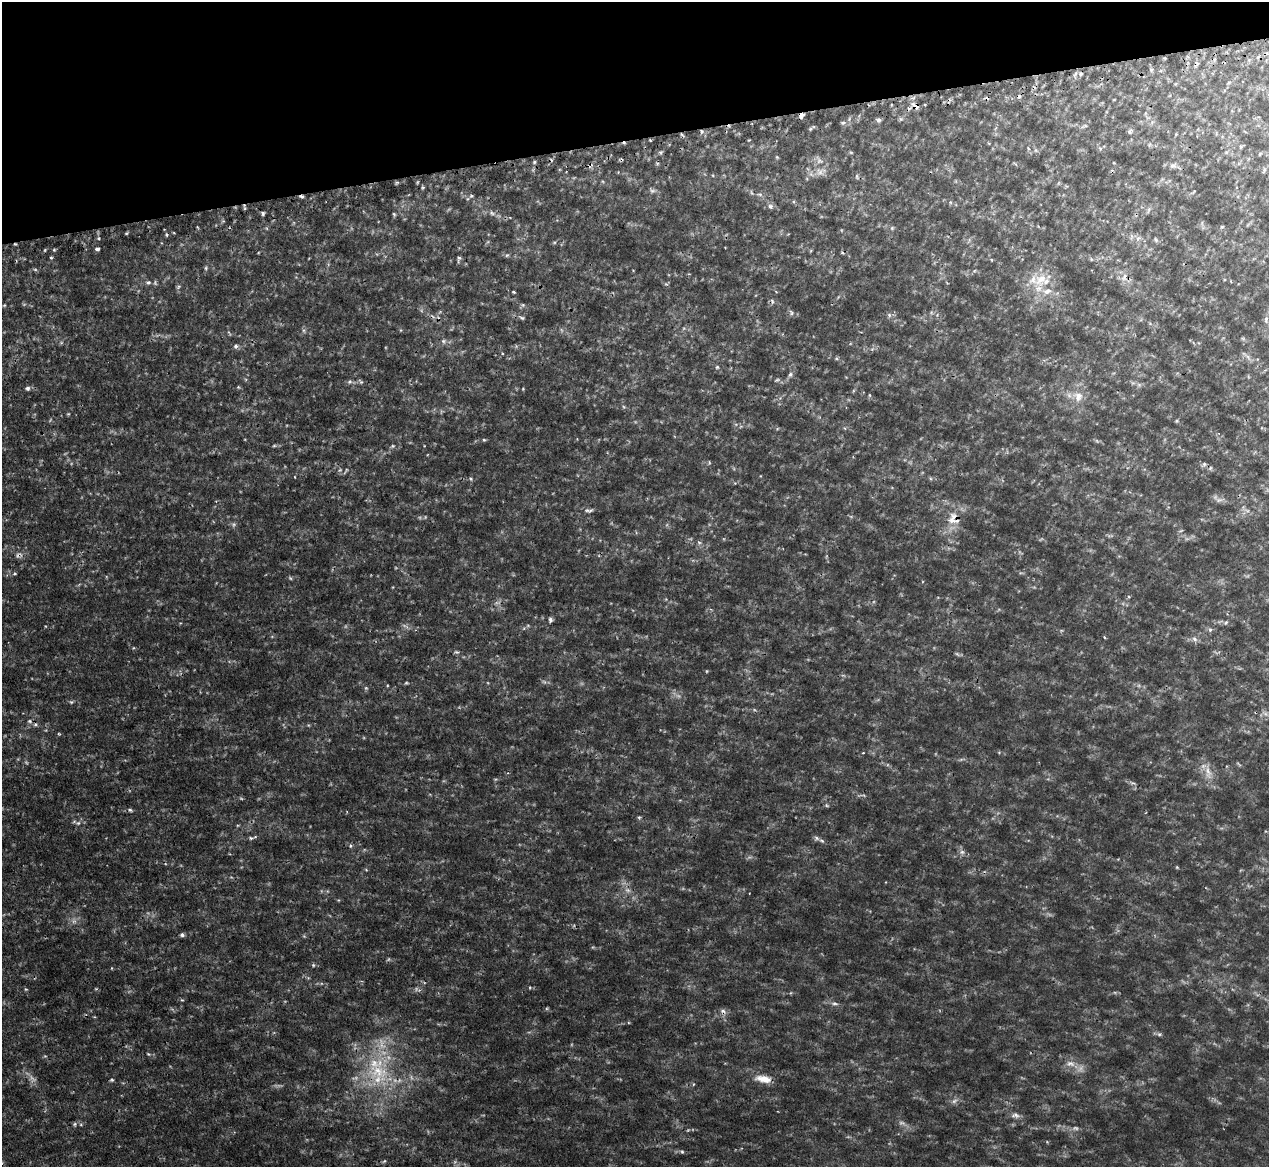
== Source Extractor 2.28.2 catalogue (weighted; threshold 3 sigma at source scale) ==
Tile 3 of 4 x 4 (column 3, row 1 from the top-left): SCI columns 2580-3846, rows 3668-4832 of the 5159 x 5128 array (HDU 1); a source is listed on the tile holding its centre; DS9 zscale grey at full resolution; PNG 1271 x 1169 px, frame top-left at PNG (2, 2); no overlay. Shown black and unused: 12% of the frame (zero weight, under 2 of 3 exposures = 4% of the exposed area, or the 3 px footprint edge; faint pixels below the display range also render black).
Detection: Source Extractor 2.28.2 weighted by HDU 2 'WHT'; one run over the whole footprint, this tile lists its part. Background 0.0953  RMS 0.008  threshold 0.036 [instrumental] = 3 sigma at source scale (4.5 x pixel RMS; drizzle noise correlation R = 1.50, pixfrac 1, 0.05/0.05 arcsec/px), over >= 5 px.
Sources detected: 210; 29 too faint to see at this stretch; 13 cosmic-ray / hot-pixel residue — not listed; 7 inside a brighter listed object's ellipse — not listed separately; the other 161 listed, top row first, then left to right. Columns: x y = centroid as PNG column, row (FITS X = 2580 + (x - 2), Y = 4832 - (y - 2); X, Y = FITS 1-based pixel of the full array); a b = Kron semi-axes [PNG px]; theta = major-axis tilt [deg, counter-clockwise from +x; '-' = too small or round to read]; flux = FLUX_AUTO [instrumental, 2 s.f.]
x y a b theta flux
1151 70 6 5 - 1.4
1114 100 3 2 - 0.51
915 106 11 6 -37 5.4
1145 113 6 4 -72 1.2
801 115 6 5 - 2.8
901 119 6 5 - 1.6
879 120 7 5 0 2
1152 122 7 5 46 1.7
843 123 6 5 - 1.5
1085 126 10 4 24 1.8
702 131 6 4 -33 1.8
1130 131 8 5 41 1.8
682 134 6 3 -45 1.3
650 140 3 3 - 0.68
1149 145 6 4 71 1.1
1241 146 10 3 26 1
1100 148 6 4 -43 1.5
1036 150 7 4 -89 1.3
660 152 6 4 -12 1.4
1260 154 5 4 - 0.93
777 157 5 4 - 0.87
534 162 5 4 - 1.1
657 164 5 5 - 1.1
1015 164 7 2 -45 0.74
590 165 8 4 62 1.8
1173 166 9 8 - 3.4
1264 170 9 4 64 1.4
820 172 14 12 17 7.6
857 177 8 5 -72 1.3
397 182 6 4 2 1.1
423 187 4 4 - 1.1
652 191 11 6 -13 2.5
1193 192 9 3 34 1.1
760 194 8 4 -9 1.8
471 196 6 5 - 1.3
950 202 6 4 -47 1.2
770 206 7 7 - 2.7
244 207 9 3 -80 1.1
1148 210 9 4 69 1.7
263 213 5 4 - 1.5
492 213 10 7 -33 3.1
394 214 5 4 - 1.2
1222 227 5 4 - 0.85
892 228 6 5 - 1.3
126 233 5 3 - 0.78
166 235 6 3 -82 1.1
1131 237 11 4 86 2
1138 238 8 4 45 2.1
1156 240 7 5 -47 1.5
554 242 6 4 1 1
97 249 5 4 - 2.3
45 250 5 3 - 0.75
507 255 6 5 - 1.2
51 258 4 3 - 1.1
459 259 10 5 76 1.9
1091 259 7 4 -46 1.2
991 260 4 3 - 0.69
206 268 5 5 - 1.2
35 270 6 4 -1 1.2
974 271 6 4 44 1.1
1124 277 13 7 66 5.1
1041 279 24 16 48 20
148 282 9 7 -6 3
179 286 7 5 71 1.7
513 292 5 3 - 0.82
4 305 5 4 - 0.83
523 305 5 5 - 1.3
791 312 9 5 -55 1.9
889 315 6 4 -72 1.5
522 318 7 5 -18 1.6
1266 319 11 6 89 3
684 328 6 4 44 1.3
304 331 6 4 -72 1.4
443 341 8 7 - 2.7
236 346 7 6 - 2.2
1248 357 8 5 -46 2.5
836 358 5 5 - 1.1
717 367 5 5 - 1.2
790 375 7 6 - 2.1
777 380 8 4 16 1.4
350 382 7 6 - 1.9
361 382 8 4 -47 1.5
1133 383 6 5 - 1.4
1139 385 7 6 - 1.8
238 387 5 4 - 0.93
27 388 6 6 - 2.3
523 389 5 3 - 0.69
869 395 6 4 -89 0.9
1078 396 16 14 -57 13
624 407 6 3 -70 1.1
1176 421 5 4 - 0.95
741 426 6 4 19 1.2
777 429 6 3 19 0.86
484 440 5 4 - 0.98
1097 441 7 4 -45 1.2
274 446 6 4 1 1.1
392 446 6 5 - 1.3
1204 464 8 5 47 1.8
340 470 7 5 22 1.7
295 477 3 2 - 0.51
471 479 6 5 - 1.3
589 510 14 6 0 2.8
954 519 22 19 -71 19
234 524 7 7 - 2.1
699 543 6 5 - 1.6
15 573 5 4 - 1.1
1129 597 5 3 - 0.83
550 620 7 5 -81 2.1
1226 623 7 5 49 1.3
405 626 13 2 -30 1.7
528 626 6 4 -19 1
1061 630 6 4 -18 1
1210 630 7 5 67 1.7
1104 637 4 3 - 0.77
1194 639 8 6 -50 2.9
133 648 5 3 - 0.66
457 652 8 4 -24 1.8
957 654 8 4 -35 1.4
544 682 7 4 -19 1.5
406 683 5 4 - 0.98
387 685 4 3 - 0.71
366 688 6 5 - 1.3
71 702 5 5 - 1.4
754 710 8 4 -9 1.4
29 721 7 6 - 2.2
308 725 5 3 - 0.83
59 734 5 3 - 0.82
863 753 3 3 - 0.78
1239 764 9 3 -40 1
1208 772 26 10 -81 10
1132 783 9 3 -13 1.7
863 795 10 3 -11 1.5
827 805 6 5 - 1.2
130 810 8 4 -16 1.6
639 818 5 5 - 1.2
78 823 6 5 - 1.9
251 838 7 5 15 1.7
816 838 7 7 - 2.1
350 846 6 4 79 1.2
962 852 9 7 -1 3.1
1177 867 5 4 - 0.8
366 870 5 3 - 0.83
628 890 9 6 -26 3.5
182 935 5 4 - 1.9
313 965 5 4 - 1.1
111 968 5 3 - 0.66
530 987 5 4 - 0.8
26 989 5 4 - 0.96
834 1004 10 6 -11 2.8
723 1011 7 6 - 3.3
1159 1034 7 5 -13 1.8
148 1054 7 4 -25 1.3
1070 1064 14 8 -4 6.4
378 1071 42 35 -30 79
763 1079 22 9 -9 10
112 1080 5 5 - 1.4
954 1101 10 5 41 2.9
1015 1115 12 7 -3 4
75 1124 7 5 54 1.8
682 1151 7 5 -47 1.3
384 1161 6 4 31 1.1
Overlapping masked pixels (flux is a lower limit): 9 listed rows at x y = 915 106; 801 115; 702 131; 682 134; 590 165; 244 207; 954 519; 723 1011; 378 1071